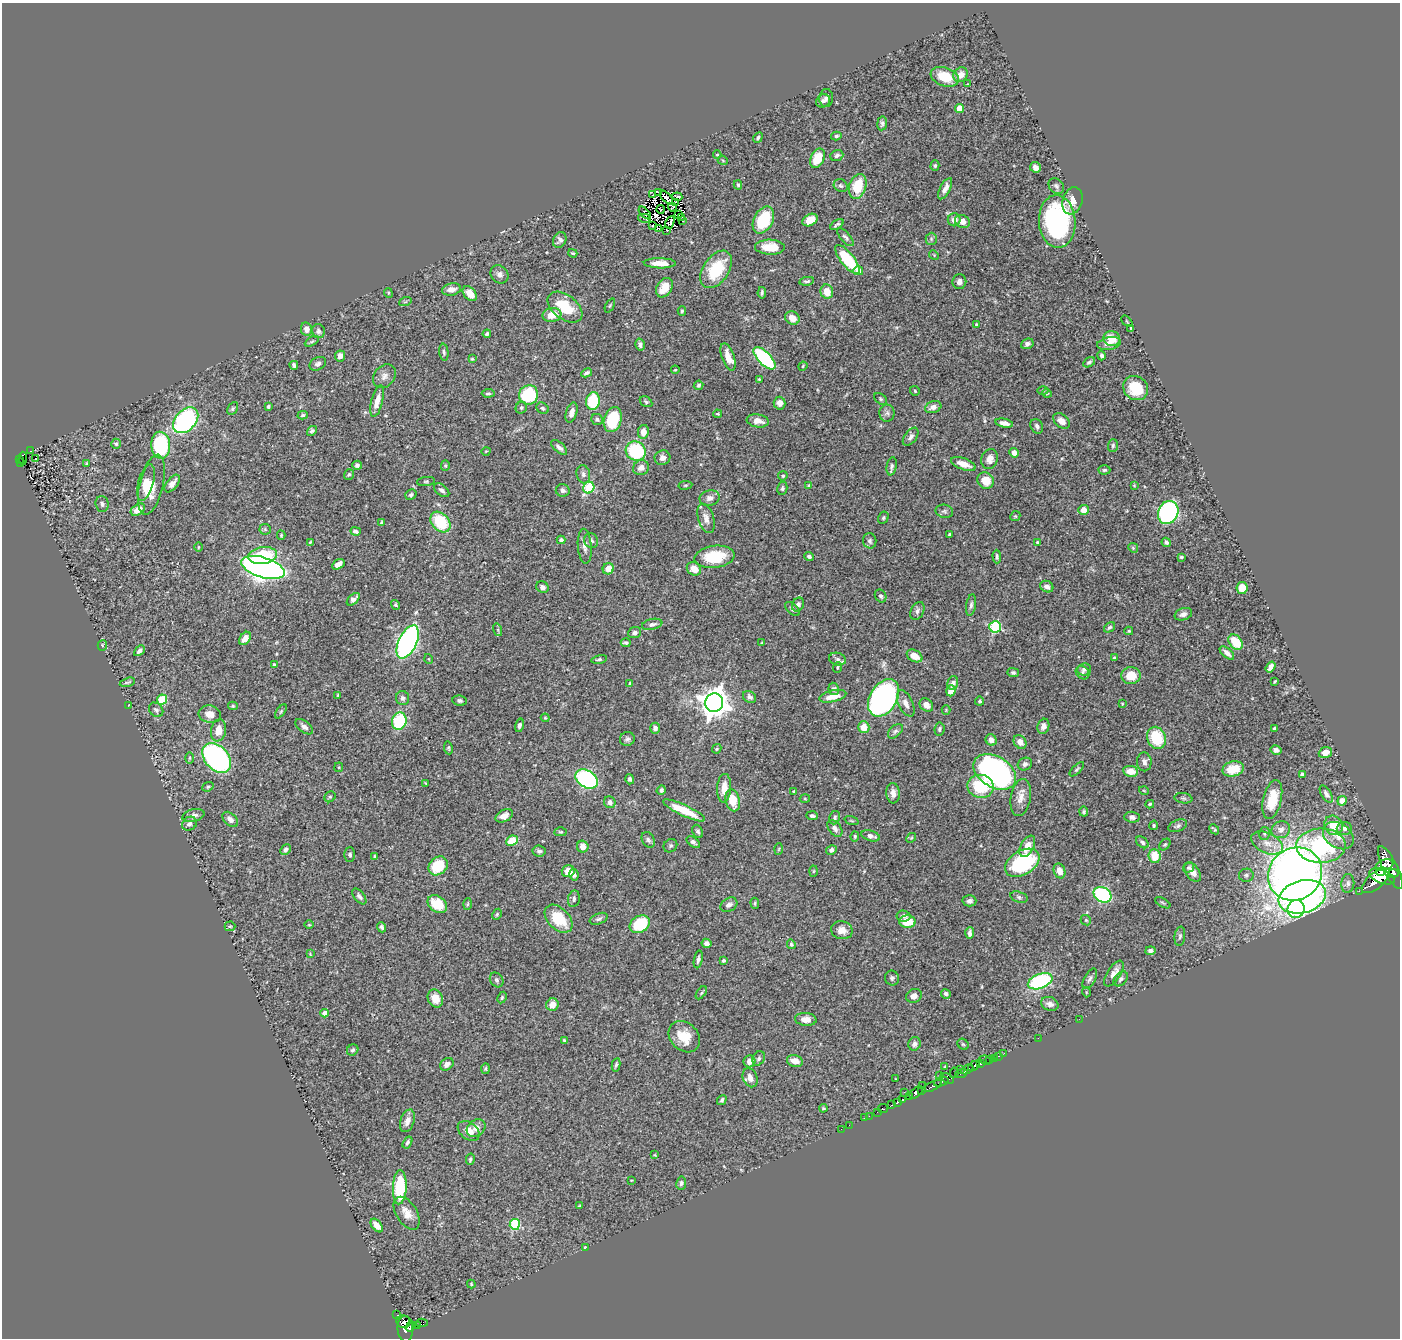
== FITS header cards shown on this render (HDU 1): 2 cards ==
NAXIS1  =                 1398
NAXIS2  =                 1336

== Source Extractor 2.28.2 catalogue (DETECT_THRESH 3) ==
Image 1398 x 1336 px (HDU 1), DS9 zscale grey, 1 PNG px = 1 image px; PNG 1402 x 1340 px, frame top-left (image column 1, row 1336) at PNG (2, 3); each listed source drawn as its Kron ellipse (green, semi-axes under 4 px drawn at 4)
Background 0.458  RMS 0.021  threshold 0.0623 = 3 sigma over >= 5 px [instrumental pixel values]
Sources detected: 483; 5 with non-positive FLUX_AUTO (blend fragments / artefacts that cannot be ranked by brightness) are neither listed nor drawn; the other 478 listed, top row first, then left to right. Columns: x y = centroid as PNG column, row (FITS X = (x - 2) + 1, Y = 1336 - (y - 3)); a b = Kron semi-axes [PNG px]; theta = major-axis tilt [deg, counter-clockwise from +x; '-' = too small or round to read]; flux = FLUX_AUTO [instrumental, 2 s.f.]
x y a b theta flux
961 75 8 6 52 11
945 77 14 9 -20 35
968 84 3 2 - 0.92
826 98 9 7 85 5.6
823 101 7 6 - 4.9
959 108 4 4 - 33
882 123 7 5 82 3.2
836 136 5 4 - 2.6
758 138 5 4 - 2.9
717 155 4 3 - 1.3
837 155 6 5 - 4
817 158 10 6 63 33
723 161 5 3 - 1.3
935 165 5 4 - 2.2
1035 167 5 5 - 6.6
738 185 4 3 - 2.2
841 186 7 6 - 3.2
858 186 13 8 73 43
1056 186 9 6 -47 4
945 189 12 5 62 8.3
658 192 2 2 - 350
652 195 3 2 - 0.47
666 197 8 3 -49 0.67
677 197 5 3 - 0.88
1072 201 14 10 73 15
676 202 4 2 - 1.5
672 207 4 2 - 1.5
661 209 4 2 - 0.33
645 213 8 2 -47 0.52
678 214 2 2 - 1.5
682 217 2 2 - 0.39
644 218 6 3 -14 23
683 220 3 2 - 0.93
763 220 14 9 62 73
810 220 8 5 30 17
954 220 6 6 - 8.4
962 221 8 6 -24 11
1057 221 26 18 -86 240
670 222 7 3 64 0.7
652 225 3 2 - 2
837 225 7 3 35 2.9
659 229 3 2 - 1.6
667 230 3 2 - 5.3
845 237 11 5 -49 3.8
931 239 6 5 - 3.2
560 240 8 6 64 4.7
770 247 15 7 -1 29
573 253 5 3 - 1.6
934 255 5 4 - 1.8
847 259 17 6 -51 70
660 263 16 5 -1 17
716 269 21 12 56 64
858 271 5 4 - 11
499 274 10 8 -50 6.5
807 281 7 3 10 2.4
959 282 7 7 - 5.6
664 288 10 7 58 19
451 289 9 6 10 10
827 292 7 6 - 18
388 293 5 4 - 1.5
762 293 6 3 84 2.6
470 294 8 5 -48 15
405 302 6 4 19 1.7
610 305 7 4 63 1.9
565 307 20 12 -37 45
682 311 5 3 - 2.3
552 315 9 7 9 22
792 318 7 6 - 13
1127 321 7 2 -45 1.1
976 324 3 2 - 1.3
1131 328 3 3 - 1.2
306 329 7 5 -79 8.2
318 331 7 6 - 4.2
487 334 4 3 - 3.2
1112 339 8 7 - 25
312 341 7 3 30 2
1027 344 6 5 - 4.1
1109 344 12 6 11 10
640 345 6 4 -74 4.1
444 352 8 4 -83 3.1
340 356 5 5 - 6.4
1102 356 4 4 - 3.1
728 357 14 6 -70 16
764 358 14 6 -45 150
472 359 4 4 - 1.7
1089 362 6 4 33 3
318 364 9 6 28 4.8
294 365 4 4 - 2.7
803 366 4 3 - 1.2
675 370 4 4 - 1.3
587 373 6 3 27 3.2
384 376 13 10 50 8.4
759 379 3 3 - 1.3
699 385 5 4 - 2.5
1136 388 13 11 -38 43
915 391 5 5 - 1.8
1043 391 5 3 - 1.6
488 393 6 3 3 2.3
1047 393 5 4 - 1.6
529 395 10 9 - 97
880 399 7 5 -42 2.3
377 401 16 6 76 13
593 401 9 7 82 70
646 402 7 5 -31 2.6
780 403 6 5 - 7.3
268 406 4 3 - 2.3
933 407 8 5 18 7.7
233 408 7 5 60 2.3
521 408 6 5 - 2.9
542 408 6 5 - 2.6
572 412 10 5 73 9.3
887 413 8 7 - 4.7
718 414 4 3 - 1.5
303 415 5 4 - 2
597 419 6 5 - 3.3
613 419 13 8 74 63
186 420 15 10 47 220
758 421 11 6 -9 12
1061 421 9 6 -41 10
1004 423 9 4 -11 7.7
1037 426 8 6 -61 4.5
312 431 5 4 - 3.1
643 432 7 5 79 11
911 437 10 6 52 5.2
116 444 5 4 - 2.3
161 445 13 9 -87 130
1113 446 6 5 - 2.9
559 447 10 5 -41 5.2
30 451 3 2 - 9
486 451 4 3 - 1
636 451 10 9 - 100
1014 453 5 4 - 8.3
23 458 6 3 89 5.2
662 458 8 7 - 6.2
19 459 3 2 - 13
36 459 3 2 - 1.7
990 459 10 8 69 10
21 462 2 2 - 5.8
87 463 4 3 - 1.1
963 464 13 5 -19 16
357 465 4 4 - 3.2
445 465 5 4 - 1.9
892 466 9 5 79 3.6
641 468 8 7 - 8.4
1104 470 6 4 1 2.5
349 474 5 4 - 2.6
583 474 9 6 -75 4.9
783 476 4 4 - 2.4
426 481 9 4 5 2.2
986 481 8 7 - 25
146 482 19 7 74 14
172 484 10 5 52 9.2
151 485 31 12 77 30
685 485 7 3 8 1.7
1134 485 3 3 - 1.1
809 486 4 4 - 2.4
589 488 6 5 - 94
782 488 6 5 - 2.8
442 490 9 5 -38 4.8
563 490 7 6 - 4.5
411 495 6 5 - 2.4
710 498 10 7 12 7.1
102 504 8 6 -86 4.4
138 510 8 5 34 13
1084 510 5 5 - 11
944 511 9 6 -13 3.6
1168 512 12 10 65 250
1015 516 5 4 - 1.7
706 518 15 7 -73 10
883 518 6 5 - 2.2
440 522 11 8 -48 61
381 523 4 3 - 1.7
265 529 6 5 - 2.2
356 531 5 3 - 3.2
281 535 4 4 - 1.5
949 535 3 3 - 1.9
561 540 4 4 - 4
591 541 7 7 - 4.8
870 541 8 6 -79 3.7
310 542 4 3 - 1.7
1037 542 4 3 - 1.5
1166 542 5 4 - 3.9
585 546 17 7 -86 8.8
198 547 5 3 - 1.3
1133 548 5 4 - 1.7
263 555 14 8 8 63
809 556 5 4 - 3.2
997 556 7 3 -89 2.5
715 557 20 11 7 56
1181 557 3 3 - 1.7
338 564 7 4 32 9
263 568 22 10 -17 1100
608 569 6 5 - 16
694 569 7 6 - 17
542 587 6 5 - 5.3
1047 587 7 5 -28 7.4
1242 588 6 5 - 26
881 596 7 5 -58 3.3
353 599 8 4 43 5.5
798 604 7 5 58 4.6
396 605 5 4 - 2.3
971 605 11 5 79 3.6
792 609 9 5 -43 3.9
917 611 9 6 65 4.6
1183 614 9 6 18 6.6
652 624 10 5 12 5.2
995 627 6 5 - 140
1109 627 6 4 38 2.5
498 630 6 4 -72 1.9
1129 631 4 3 - 1.9
635 633 7 5 21 4.4
245 638 7 5 55 11
408 642 18 9 64 420
1235 642 8 6 -51 39
626 643 5 3 - 2.6
761 643 4 3 - 1.1
102 645 5 4 - 1.8
139 651 6 4 44 3.9
1227 653 9 4 -42 7.2
915 656 8 5 -29 20
1114 658 3 3 - 1.6
429 659 5 3 - 1.1
599 659 8 4 11 2.5
837 659 8 6 -16 4.6
274 664 4 3 - 1.3
837 667 5 4 - 1.7
1270 667 6 4 56 8
1084 669 7 6 - 3.8
1013 672 5 4 - 2.9
1082 673 7 6 - 3.7
1131 676 10 8 3 24
1275 681 4 2 - 1.3
127 682 8 2 14 2.1
630 683 4 3 - 1.7
953 683 7 5 71 6
834 689 6 5 - 3.8
951 691 5 4 - 15
338 695 3 3 - 1.5
833 696 14 5 14 19
750 697 7 5 -36 5.7
403 698 7 6 - 4.3
884 698 20 13 59 400
162 700 5 5 - 77
460 701 7 5 -8 3.4
980 701 4 4 - 2.5
714 703 9 9 - 2000
906 703 14 7 -65 9.9
1122 704 3 3 - 1.3
129 705 3 2 - 0.75
926 705 7 6 - 9
233 706 5 4 - 1.8
156 710 8 6 -43 3.8
946 710 4 4 - 1.3
281 711 8 4 55 2.2
210 714 11 8 -13 14
545 718 4 4 - 1.4
399 721 9 7 70 84
519 725 7 4 75 4
1043 726 8 5 72 7.5
304 727 10 5 -38 5.5
864 727 6 5 - 18
655 728 5 5 - 4.9
1274 728 4 3 - 2.7
939 729 6 5 - 2.6
218 730 11 7 79 16
895 731 9 5 44 3.6
1156 738 11 9 -68 62
627 739 7 7 - 3.8
991 740 6 5 - 9
1020 742 7 6 - 12
448 748 6 4 -81 2.1
717 749 5 4 - 1.9
1276 750 5 4 - 5.1
1325 753 7 5 20 10
190 758 5 3 - 1.7
217 758 17 11 -48 260
1144 762 9 7 -88 6.3
1025 764 7 6 - 4.4
339 767 5 4 - 1.5
1077 769 9 3 45 2.3
1233 769 11 7 14 26
1131 771 7 5 -8 18
995 772 23 15 -31 500
1302 774 4 3 - 3.1
587 779 12 8 -31 280
630 779 5 4 - 3.1
426 783 3 2 - 1.3
981 786 13 11 -12 60
208 787 6 4 23 2.2
724 788 14 7 86 16
661 790 5 4 - 3.8
794 791 4 4 - 2.1
1144 791 5 3 - 1.1
893 793 10 6 -85 8.7
1326 794 9 5 -59 4.7
330 797 6 5 - 2.5
805 798 5 3 - 1.2
1021 798 19 10 81 13
1183 798 9 5 -10 3.1
1272 799 20 9 77 31
733 800 11 7 -78 26
1342 801 5 4 - 16
610 802 6 5 - 5
1150 804 4 3 - 2
684 810 23 5 -25 40
1084 812 5 4 - 2.2
193 816 11 6 14 6.3
504 816 9 6 27 9.7
812 816 6 4 -4 3.8
1132 817 7 5 -7 4.2
835 818 7 5 81 3.2
230 819 9 6 -44 6.7
852 821 7 3 -19 1.5
189 824 8 6 36 5.2
1154 825 5 4 - 2.4
1333 825 10 8 -57 26
1178 826 10 5 22 3.9
835 828 9 6 -52 6
1344 828 7 6 - 5
1214 829 6 2 -44 1.8
1281 830 9 8 - 7.7
698 831 7 5 -67 3.3
560 832 6 4 -1 1.9
1264 833 6 5 - 2.7
855 836 5 4 - 1.8
871 836 10 5 -15 5.8
1338 836 17 12 -34 20
911 838 5 4 - 1.7
648 840 8 6 -61 3.7
512 841 6 5 - 26
693 842 8 4 -35 4.5
1142 842 7 4 -40 3.7
1267 843 17 10 -25 15
1165 844 6 4 48 2.6
670 846 7 6 - 3
1027 846 11 6 62 20
1321 846 24 17 1 190
583 847 6 5 - 12
779 849 6 3 87 1.5
285 850 6 4 46 4.6
831 850 5 4 - 4.8
539 851 7 5 -8 3.8
350 855 7 5 -89 2.9
1155 856 7 6 - 25
374 857 3 3 - 1.9
1022 863 19 12 31 140
1384 865 9 5 17 480
438 866 10 8 42 51
1189 868 6 4 31 2.7
1390 868 23 7 -64 1400
568 871 6 6 - 17
813 871 5 3 - 1.3
1059 871 7 5 -70 12
1381 871 5 4 - 300
1192 872 11 6 -55 12
1393 873 5 3 - 270
1295 874 28 25 39 1300
574 875 6 4 -78 3.8
1246 875 7 6 - 3.4
1382 876 13 6 -22 1000
1376 881 17 8 40 1200
1348 883 9 6 83 5.1
1359 891 2 2 - 26
1103 895 9 7 -32 140
359 896 9 5 -52 4.1
1019 897 9 5 -16 3.6
1302 897 24 16 16 500
574 899 8 6 81 4.2
969 901 7 5 1 4.3
755 903 5 4 - 1.7
1163 903 8 3 -30 1.9
437 904 11 7 -36 32
467 904 6 4 87 1.6
729 905 9 6 30 5.8
1296 909 9 8 - 67
497 914 6 4 63 1.8
903 916 7 5 -7 4.3
559 919 16 10 -45 49
599 919 9 5 22 3.3
1086 920 5 4 - 2.1
907 922 8 6 -3 35
640 924 10 8 31 70
309 925 4 3 - 1.1
230 926 5 5 - 1.8
382 927 5 4 - 3.1
842 930 11 9 -13 12
970 933 6 3 88 4.7
1180 936 9 5 83 3.1
706 943 5 4 - 6.4
791 944 5 4 - 2.8
1150 951 5 4 - 5.1
310 954 3 3 - 1.1
698 959 9 4 78 3.9
724 961 4 3 - 2.2
1114 974 14 6 58 11
892 978 7 7 - 3.4
1090 979 11 5 60 4.2
1121 979 8 6 50 3.6
497 980 8 6 -53 3.4
1040 981 13 7 21 150
1086 992 5 3 - 1.1
701 993 7 4 55 1.9
946 994 5 4 - 4.2
914 996 8 7 - 7.2
435 998 9 7 -66 17
502 998 6 4 64 2
1050 1004 9 6 -22 7.1
552 1005 6 6 - 15
325 1013 4 4 - 11
806 1019 11 6 -5 12
1079 1019 2 2 - 89
684 1037 17 13 -44 31
1038 1038 2 2 - 4.6
564 1040 4 3 - 1.7
914 1044 7 6 - 4.7
963 1044 6 5 - 1.9
353 1050 6 5 - 2.9
1004 1053 2 2 - 5.2
998 1056 3 2 - 6.6
759 1058 7 5 59 3.9
994 1058 2 2 - 5.4
985 1060 6 3 -26 56
990 1060 3 2 - 12
749 1061 6 6 - 9.4
795 1061 8 6 -14 12
980 1063 3 2 - 16
447 1064 7 5 37 7.2
616 1065 7 3 78 2.5
974 1066 6 4 37 110
945 1067 3 3 - 1.2
486 1069 5 4 - 2
960 1069 4 3 - 20
967 1069 6 4 30 330
954 1073 5 4 - 40
961 1073 6 3 19 73
939 1076 2 2 - 10
750 1078 10 7 -69 11
947 1078 7 3 -32 46
895 1079 3 2 - 0.86
941 1082 7 3 18 140
922 1086 3 2 - 1
932 1086 11 4 24 170
921 1091 3 3 - 75
904 1092 2 2 - 9.5
916 1092 8 4 41 460
909 1097 4 3 - 67
722 1100 5 4 - 3.5
902 1100 4 3 - 56
898 1102 3 3 - 110
891 1105 3 3 - 38
823 1108 4 3 - 1.5
883 1109 5 3 - 74
877 1112 2 2 - 25
869 1116 2 2 - 7.8
864 1118 2 2 - 4.6
407 1121 12 7 71 9.8
849 1125 2 2 - 2.8
476 1128 10 8 35 9.3
841 1129 2 2 - 1.7
469 1131 12 8 -37 14
407 1142 6 4 58 2.7
655 1155 3 2 - 1
470 1159 5 3 - 2.5
631 1180 3 2 - 0.88
681 1183 6 5 - 3.1
400 1187 17 7 87 84
580 1206 3 3 - 1.4
407 1213 18 10 -58 15
515 1224 5 5 - 99
377 1225 8 4 -51 10
585 1247 4 3 - 1.1
471 1284 4 3 - 1.3
397 1315 3 2 - 7
403 1322 7 6 - 150
422 1323 6 4 3 3.6
411 1326 6 3 53 140
418 1326 3 2 - 12
405 1329 13 8 -88 340
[5 non-positive-flux detections neither listed nor drawn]